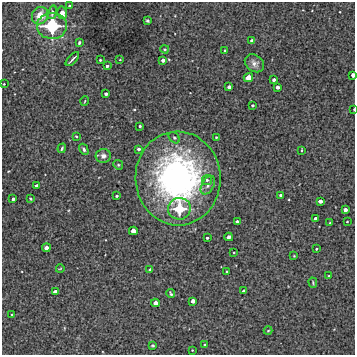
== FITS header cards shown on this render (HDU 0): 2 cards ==
NAXIS1  =                  353 /Length X axis
NAXIS2  =                  353 /Length Y axis

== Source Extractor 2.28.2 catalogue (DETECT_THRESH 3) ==
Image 353 x 353 px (HDU 0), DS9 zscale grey, 1 PNG px = 1 image px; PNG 357 x 357 px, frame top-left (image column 1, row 353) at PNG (2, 2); each listed source drawn as its Kron ellipse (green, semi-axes under 4 px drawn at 4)
Background 4630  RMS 240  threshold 731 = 3 sigma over >= 5 px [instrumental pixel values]
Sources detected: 73; all 73 listed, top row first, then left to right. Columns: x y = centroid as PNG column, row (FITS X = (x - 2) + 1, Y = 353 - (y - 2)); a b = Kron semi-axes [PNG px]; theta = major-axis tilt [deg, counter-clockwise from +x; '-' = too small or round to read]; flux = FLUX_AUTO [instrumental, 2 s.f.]
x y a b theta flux
69 6 3 3 - 1.9e+04
52 12 7 4 75 4.7e+04
62 13 6 5 - 9.6e+04
40 16 9 8 - 1.8e+05
147 21 3 3 - 2.1e+04
52 26 15 13 -1 9.1e+05
252 40 4 3 - 4.3e+04
79 43 3 2 - 2.4e+04
165 49 4 3 - 1.7e+04
225 51 3 3 - 2.4e+04
72 59 9 2 46 3.6e+04
100 60 3 3 - 2.0e+04
120 60 2 2 - 9.3e+03
163 60 4 3 - 5.6e+04
254 63 10 8 -37 8.0e+04
107 66 3 3 - 3.2e+04
353 75 4 3 - 7.0e+04
248 78 5 4 - 1.3e+05
274 80 3 3 - 4.0e+04
4 84 2 2 - 1.3e+04
229 87 4 3 - 4.1e+04
277 87 4 3 - 5.7e+04
106 94 3 3 - 3.7e+04
85 101 5 3 - 1.3e+04
252 105 3 3 - 2.1e+04
354 109 2 2 - 1.3e+04
140 126 3 3 - 2.2e+04
76 136 3 3 - 1.4e+04
216 137 3 2 - 1.4e+04
174 138 6 4 -48 2.8e+04
62 148 5 3 - 2.4e+04
84 149 6 4 -61 3.1e+04
138 149 3 3 - 3.3e+04
302 150 3 2 - 1.3e+04
103 156 7 7 - 8.1e+04
118 165 5 4 - 2.2e+04
178 178 47 42 -87 4.5e+06
207 180 5 5 - 3.7e+04
208 185 10 6 62 6.3e+04
37 186 4 3 - 4.7e+04
281 195 3 3 - 2.6e+04
117 196 3 3 - 2.4e+04
13 199 3 3 - 3.6e+04
30 199 3 2 - 1.5e+04
320 201 4 3 - 6.8e+04
179 209 11 11 - 4.9e+05
345 210 4 3 - 5.3e+04
315 218 3 3 - 3.9e+04
347 221 3 2 - 1.2e+04
237 222 4 3 - 4.2e+04
330 223 3 2 - 1.2e+04
133 231 4 4 - 1.0e+05
229 237 4 3 - 4.8e+04
207 238 3 3 - 2.4e+04
46 248 4 4 - 8.1e+04
316 249 3 2 - 1.6e+04
234 252 2 2 - 1.2e+04
294 256 3 2 - 1.1e+04
60 269 4 2 - 1.1e+04
150 269 3 3 - 2.3e+04
227 272 3 3 - 1.8e+04
329 276 3 2 - 1.2e+04
313 283 5 2 - 1.9e+04
243 291 3 3 - 1.9e+04
55 292 4 3 - 6.0e+04
171 294 4 3 - 2.4e+04
193 301 4 4 - 7.1e+04
155 303 4 4 - 8.9e+04
12 315 3 2 - 1.3e+04
268 331 4 3 - 1.4e+04
153 345 3 3 - 1.8e+04
205 345 3 2 - 1.4e+04
192 350 3 2 - 1.1e+04
At the frame edge (FLAGS 8, measured only in part): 2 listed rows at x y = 353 75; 354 109